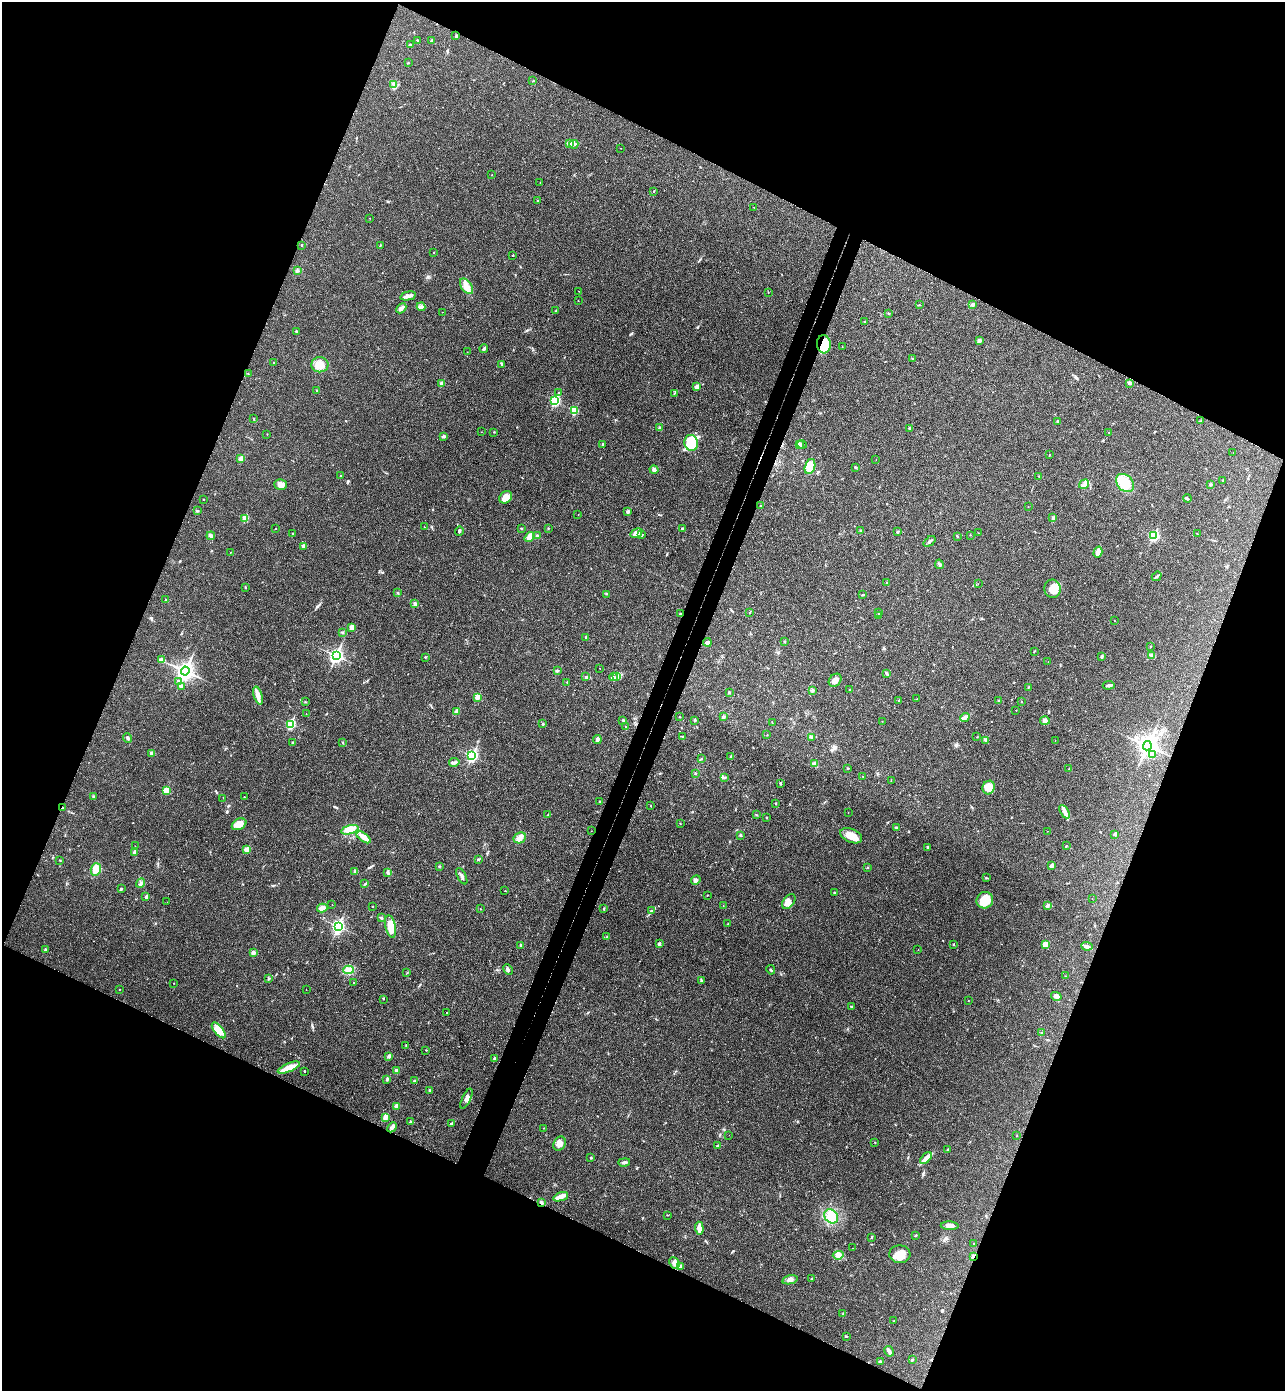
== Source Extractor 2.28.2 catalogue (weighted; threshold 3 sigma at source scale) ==
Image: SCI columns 194-5325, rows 31-5584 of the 5652 x 5613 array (HDU 1 of 3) = the unmasked area's bounding box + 8 px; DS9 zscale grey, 4 x 4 block average (1 PNG px = mean of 4 x 4 image px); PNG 1287 x 1393 px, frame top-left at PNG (2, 2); each listed source drawn as its Kron ellipse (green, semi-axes under 4 px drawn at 4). Shown black and unused: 45% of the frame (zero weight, under 3 of 4 exposures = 6% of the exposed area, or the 3 px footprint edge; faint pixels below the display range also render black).
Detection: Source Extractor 2.28.2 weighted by HDU 2 'WHT'. Background 0.0786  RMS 0.0047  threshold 0.0214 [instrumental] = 3 sigma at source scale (4.5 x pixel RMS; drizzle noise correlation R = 1.50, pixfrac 1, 0.05/0.05 arcsec/px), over >= 5 px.
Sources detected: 361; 1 inside a brighter object's white glare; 1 long thin detection or spike segment (spike, bleed or trail) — neither listed nor drawn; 3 coinciding with a brighter row at this scale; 11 inside a brighter listed object's ellipse — not listed separately; the other 345 listed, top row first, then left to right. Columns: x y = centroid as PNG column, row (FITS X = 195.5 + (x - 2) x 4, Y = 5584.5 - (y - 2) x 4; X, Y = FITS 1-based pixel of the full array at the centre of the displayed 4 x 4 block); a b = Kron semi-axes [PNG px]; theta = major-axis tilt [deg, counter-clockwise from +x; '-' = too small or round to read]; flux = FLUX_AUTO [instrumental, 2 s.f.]
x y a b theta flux
456 36 2 2 - 3.5
417 40 3 2 - 1.9
431 41 2 2 - 6.4
410 44 3 2 - 1.7
408 63 2 2 - 1.2
533 81 2 2 - 1.6
394 85 4 2 - 4.3
570 144 4 2 - 30
574 144 5 2 - 6.6
621 148 2 2 - 0.82
492 174 2 2 - 0.8
540 182 2 2 - 0.65
654 191 2 2 - 1.2
537 201 2 2 - 1.4
754 207 2 2 - 0.74
370 218 2 2 - 0.75
302 245 3 2 - 1.1
380 245 3 2 - 1.4
434 253 2 2 - 1.2
513 255 2 2 - 3.5
298 271 2 2 - 1.5
466 286 9 5 -55 19
578 291 2 2 - 0.4
768 292 2 2 - 0.91
408 296 8 2 12 13
578 301 2 2 - 0.71
973 304 2 2 - 6.6
919 305 2 2 - 1.1
421 307 4 3 - 9.2
401 308 6 3 44 11
556 311 2 2 - 0.96
442 312 2 2 - 0.53
889 314 4 2 - 1.5
865 322 2 2 - 2.3
297 331 3 2 - 2.8
979 341 3 3 - 5.5
824 344 9 7 -84 62
842 347 2 2 - 0.87
484 348 4 2 - 4.6
467 352 2 2 - 0.57
913 359 2 2 - 1.8
274 363 2 2 - 2.3
502 364 3 2 - 2.4
320 365 8 7 - 29
248 374 2 2 - 0.92
1129 383 4 3 - 5
442 384 2 2 - 37
697 387 4 3 - 11
317 391 3 2 - 2
558 393 2 2 - 2.4
674 393 3 2 - 1.6
555 401 3 2 - 310
574 411 2 2 - 130
254 419 2 2 - 0.66
1057 421 2 2 - 1.5
1201 421 2 2 - 0.75
659 428 3 2 - 2.6
909 428 2 2 - 9.2
481 432 2 2 - 0.98
494 432 2 2 - 1.5
1109 432 2 2 - 0.69
267 434 2 2 - 0.73
443 436 3 2 - 5.4
691 443 8 7 - 140
603 444 2 2 - 11
802 444 4 2 - 2.5
799 445 3 2 - 3.4
1233 452 2 2 - 0.51
1049 455 2 2 - 2.4
241 458 2 2 - 33
876 459 2 2 - 0.61
810 466 8 5 73 57
855 467 3 2 - 2.4
654 470 4 3 - 6.4
340 475 2 2 - 1.1
1039 476 3 2 - 1.4
1222 480 2 2 - 1.3
1125 483 10 7 -46 73
281 484 6 5 - 15
1084 484 5 3 - 7.8
1210 485 3 2 - 2.6
506 497 7 5 46 27
1187 498 4 2 - 4
203 499 2 2 - 1.5
761 505 2 2 - 0.92
1028 507 2 2 - 0.69
198 511 3 2 - 1.4
628 512 4 3 - 4.5
578 515 2 2 - 0.56
245 518 2 2 - 62
1053 518 2 2 - 16
424 527 2 2 - 0.76
521 528 2 2 - 1.1
548 528 2 2 - 1.3
682 528 2 2 - 7
276 529 2 2 - 1.1
459 531 5 2 - 4.1
861 531 3 3 - 4.9
898 531 2 2 - 1.8
293 533 2 2 - 1.3
636 533 6 4 31 22
978 533 2 2 - 0.89
1197 534 2 2 - 1
642 535 2 2 - 2.6
970 535 2 2 - 0.8
211 536 4 3 - 9.1
537 536 3 2 - 3.9
957 536 2 2 - 2.2
1153 536 3 2 - 200
529 537 5 4 - 19
930 541 7 2 38 5.1
304 546 4 3 - 8.6
230 552 2 2 - 0.87
1098 552 5 3 - 21
939 564 5 2 - 5
1157 576 5 2 - 4.7
887 583 2 2 - 1.2
978 584 2 2 - 0.49
245 587 2 2 - 1.1
1053 589 9 8 - 26
398 593 2 2 - 7.2
606 594 2 2 - 1.1
863 595 3 2 - 2
165 600 3 2 - 1.3
415 604 3 3 - 6
750 613 2 2 - 4.6
879 613 2 2 - 1.6
680 614 3 2 - 2.1
878 615 2 2 - 2.2
1115 621 2 2 - 0.88
352 627 2 2 - 21
342 632 3 2 - 2.5
586 637 3 3 - 3.6
784 641 2 2 - 1.7
707 642 4 3 - 5.8
1151 646 2 2 - 1.9
1034 651 3 2 - 1.4
1152 655 3 2 - 2.3
336 656 3 3 - 610
1102 656 4 2 - 3.8
425 657 2 2 - 2.1
161 660 4 3 - 12
1048 662 2 2 - 0.4
600 668 2 2 - 0.5
185 671 4 3 - 1100
557 671 3 2 - 3.1
887 674 3 2 - 5.2
616 676 2 2 - 1.3
586 677 3 2 - 3.1
614 677 4 2 - 3.3
835 680 7 5 49 15
178 682 3 2 - 4.4
567 682 2 2 - 1.8
1109 685 6 3 7 6.2
181 686 2 2 - 5.1
1028 687 2 2 - 1.3
812 690 3 2 - 1.8
849 690 2 2 - 1.6
729 692 3 2 - 2.6
258 695 9 3 -72 13
477 697 2 2 - 51
917 699 2 2 - 0.7
899 700 2 2 - 1.2
999 701 2 2 - 2
305 702 2 2 - 1.2
1021 702 2 2 - 1.4
1016 710 2 2 - 1.7
457 711 2 2 - 33
306 714 2 2 - 0.64
679 717 2 2 - 1.1
723 717 3 2 - 3.4
965 718 5 2 - 6.3
623 720 2 2 - 3
695 720 3 2 - 2.6
882 721 2 2 - 0.55
1045 721 5 3 - 8.3
772 722 2 2 - 1.1
290 724 2 2 - 250
543 724 2 2 - 5
626 727 2 2 - 1.5
767 735 2 2 - 0.77
683 737 3 2 - 2.7
811 737 3 2 - 4.3
977 737 2 2 - 1.1
128 738 5 2 - 4.3
597 739 4 3 - 6.5
985 740 3 2 - 4.9
1055 740 2 2 - 0.53
342 742 3 2 - 1.9
292 743 2 2 - 7.1
1147 746 5 4 - 1300
152 753 2 2 - 18
1152 755 2 2 - 2.9
472 756 3 2 - 480
731 756 2 2 - 2
701 759 2 2 - 1.6
454 762 5 3 - 5.6
815 763 4 3 - 4.9
848 769 2 2 - 1.6
1069 769 2 2 - 1.1
695 773 2 2 - 2.3
863 776 2 2 - 1.1
725 777 2 2 - 1.8
891 780 2 2 - 0.72
780 783 2 2 - 6.9
989 787 7 6 - 38
166 791 2 2 - 48
94 796 2 2 - 1.2
244 797 2 2 - 1.7
223 798 2 2 - 0.81
599 801 2 2 - 0.99
776 803 2 2 - 5.2
651 806 2 2 - 1.1
62 808 2 2 - 2.8
1065 812 7 4 -59 11
848 813 2 2 - 0.7
548 815 2 2 - 2.4
756 815 2 2 - 0.88
767 818 2 2 - 1.3
680 823 2 2 - 1.1
239 824 8 5 29 28
896 827 3 2 - 2.4
350 830 9 4 16 32
591 831 2 2 - 0.49
1047 831 2 2 - 0.74
1115 834 2 2 - 12
741 836 2 2 - 1.8
851 836 11 6 -24 35
364 837 8 3 -36 23
520 838 6 5 - 13
135 846 2 2 - 0.6
1066 846 2 2 - 1.4
927 847 2 2 - 4.3
247 849 2 2 - 56
135 852 2 2 - 23
478 859 3 2 - 2.8
60 860 2 2 - 1.4
439 866 2 2 - 1.2
1051 866 2 2 - 19
867 868 2 2 - 1.2
96 869 6 5 - 27
355 872 2 2 - 12
388 872 3 3 - 4
462 876 9 2 -63 7
986 878 2 2 - 1.3
696 880 5 3 - 6.9
141 883 5 3 - 5.7
365 884 3 2 - 2.5
121 889 2 2 - 7.1
505 891 2 2 - 0.78
834 893 2 2 - 1.4
707 895 2 2 - 1.5
146 897 2 2 - 12
1092 899 2 2 - 0.52
985 900 8 8 - 57
167 902 2 2 - 0.48
789 902 8 5 52 18
332 905 2 2 - 0.64
372 906 2 2 - 3.2
723 906 2 2 - 0.63
1048 906 4 3 - 4.4
322 908 5 3 - 20
480 909 2 2 - 1.1
604 909 2 2 - 1.8
651 911 3 2 - 3.2
381 918 4 2 - 3.6
728 924 2 2 - 1.3
338 926 3 3 - 510
391 926 11 5 -78 40
607 937 2 2 - 0.9
659 944 2 2 - 6.5
953 944 2 2 - 4.3
1046 944 4 4 - 23
521 946 3 2 - 4.2
1087 946 5 3 - 7.9
45 950 3 2 - 3.1
918 950 2 2 - 0.63
253 952 2 2 - 25
508 969 5 2 - 3.7
349 970 5 4 - 11
771 970 5 2 - 3.4
407 973 2 2 - 0.89
1065 976 2 2 - 0.83
268 979 3 2 - 2.7
701 980 3 2 - 2.1
174 983 2 2 - 0.82
353 983 2 2 - 0.79
119 989 2 2 - 0.62
306 990 2 2 - 0.49
1056 996 5 3 - 11
383 999 2 2 - 1.2
968 1000 2 2 - 0.78
851 1007 2 2 - 6.3
446 1012 2 2 - 0.82
219 1030 9 4 -51 36
1042 1033 2 2 - 1.7
406 1046 2 2 - 1.5
426 1050 3 2 - 1.1
389 1056 4 2 - 5.4
494 1059 3 2 - 3
289 1068 12 4 23 34
396 1070 2 2 - 5.3
304 1071 2 2 - 3
387 1079 3 2 - 2.9
414 1081 3 2 - 4.1
429 1090 3 2 - 3
466 1099 11 3 65 11
396 1106 2 2 - 29
385 1117 4 3 - 7.5
410 1122 3 2 - 2.7
451 1124 4 2 - 3.1
392 1127 5 3 - 8.9
544 1128 2 2 - 0.89
729 1135 2 2 - 0.54
1017 1135 2 2 - 2.2
875 1143 2 2 - 1
559 1144 7 5 62 17
717 1146 3 2 - 3.6
947 1150 2 2 - 6.5
591 1158 2 2 - 5.5
926 1158 7 4 47 14
624 1162 6 2 13 6.5
561 1197 8 4 19 17
541 1202 3 2 - 4.7
667 1215 2 2 - 1
831 1216 8 6 -50 24
950 1226 9 4 -2 13
699 1228 6 3 -88 24
915 1236 2 2 - 5.5
871 1237 3 2 - 2.8
974 1244 2 2 - 1.2
853 1248 2 2 - 0.44
900 1254 10 9 - 31
838 1255 5 4 - 11
973 1257 3 2 - 22
674 1263 6 4 -64 14
680 1266 4 3 - 6.1
811 1279 2 2 - 5.4
790 1280 8 4 13 11
843 1313 2 2 - 1.4
894 1321 2 2 - 1.1
846 1337 3 2 - 1.9
889 1351 5 3 - 8.3
912 1360 3 2 - 2.6
880 1362 4 2 - 3.7
Overlapping masked pixels (flux is a lower limit): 4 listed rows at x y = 824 344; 62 808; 541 1202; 973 1257
Diffuse or blended objects may show on this block-average render without a row.